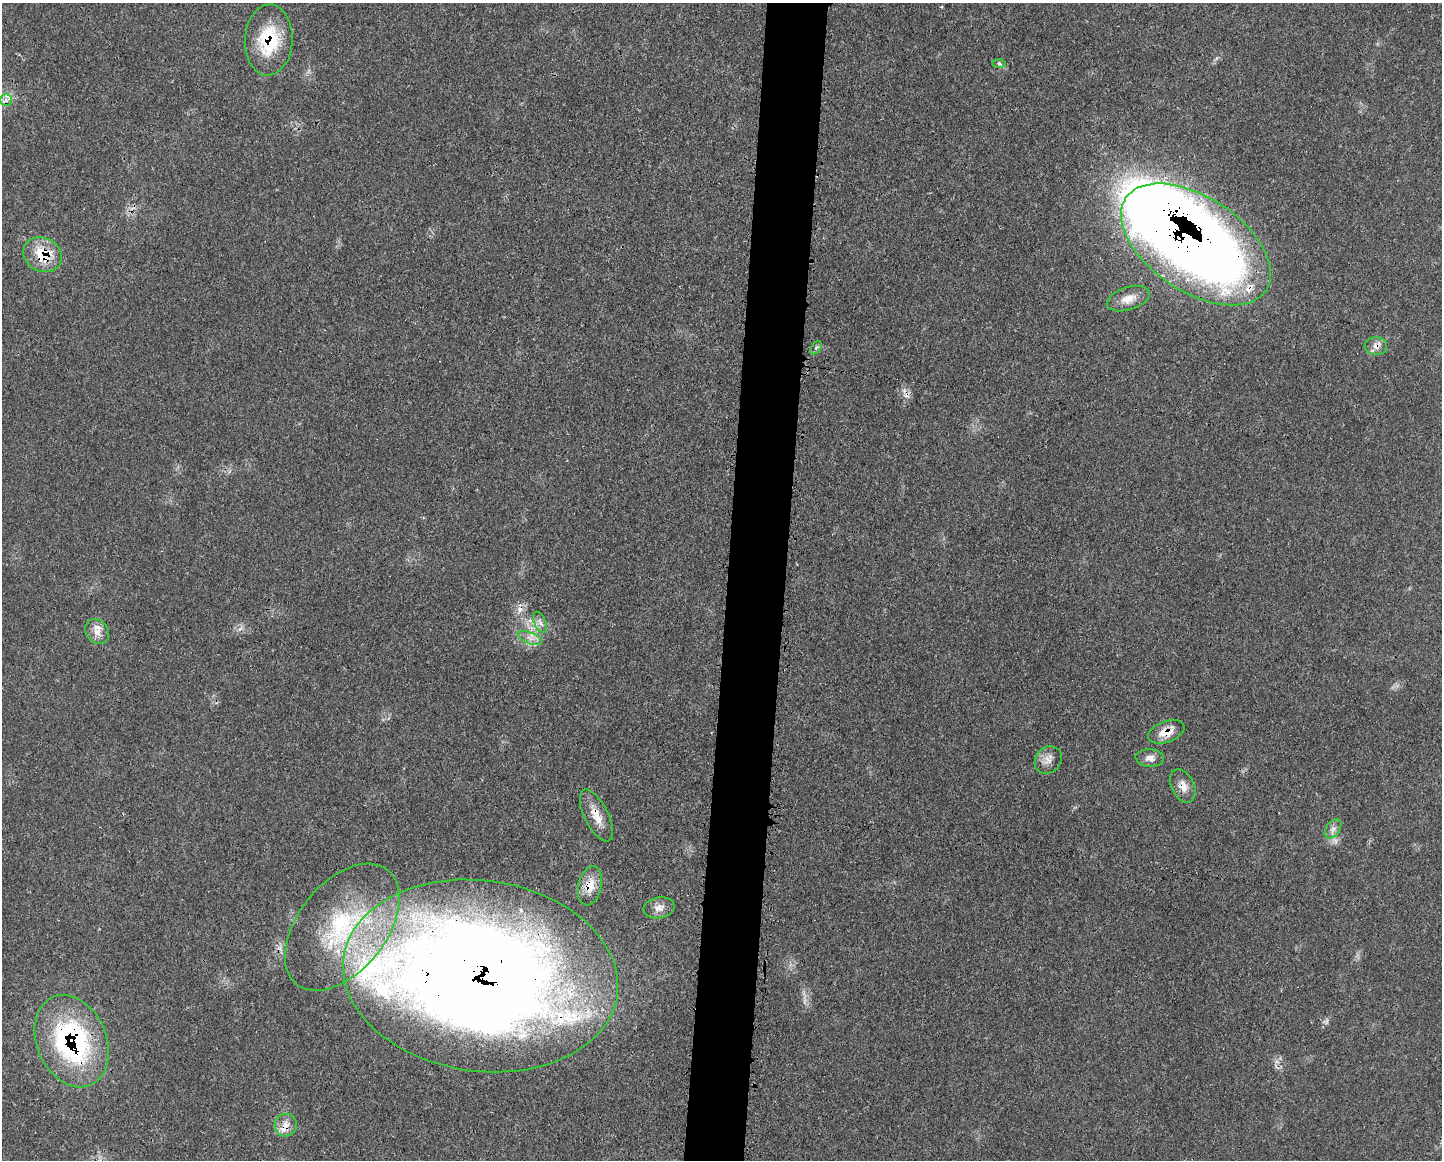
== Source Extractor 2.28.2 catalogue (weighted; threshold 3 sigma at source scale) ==
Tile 8 of 3 x 4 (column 2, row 3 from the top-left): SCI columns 1564-3003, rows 1160-2317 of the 4687 x 4654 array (HDU 1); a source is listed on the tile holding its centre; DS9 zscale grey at full resolution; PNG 1444 x 1162 px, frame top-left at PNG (2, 3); each listed source drawn as its Kron ellipse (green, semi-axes under 4 px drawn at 4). Shown black and unused: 4% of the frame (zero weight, under 3 of 4 exposures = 2% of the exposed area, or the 3 px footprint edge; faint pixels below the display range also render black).
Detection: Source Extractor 2.28.2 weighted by HDU 2 'WHT'; one run over the whole footprint, this tile lists its part. Background 0.0414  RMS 0.0027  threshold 0.0121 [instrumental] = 3 sigma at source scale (4.5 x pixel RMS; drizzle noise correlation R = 1.50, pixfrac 1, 0.05/0.05 arcsec/px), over >= 5 px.
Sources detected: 33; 1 inside a brighter object's white glare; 2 cosmic-ray / hot-pixel residue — neither listed nor drawn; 7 inside a brighter listed object's ellipse — not listed separately; the other 23 listed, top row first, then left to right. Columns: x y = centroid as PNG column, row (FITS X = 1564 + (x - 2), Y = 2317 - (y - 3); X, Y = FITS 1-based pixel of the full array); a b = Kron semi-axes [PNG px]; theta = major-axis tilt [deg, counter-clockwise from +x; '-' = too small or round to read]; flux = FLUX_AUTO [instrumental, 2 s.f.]
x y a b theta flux
269 40 36 24 87 16
999 64 7 4 -2 0.5
6 100 6 6 - 0.89
1196 244 84 47 -33 380
43 255 20 17 -26 8.5
1128 299 22 11 18 3.2
1376 346 11 9 -6 1.8
816 348 7 4 54 0.53
540 622 11 5 -65 1.2
97 632 13 11 -50 2.5
530 638 12 5 -22 1.6
1166 732 19 10 21 3.9
1150 758 14 8 -3 1.9
1048 760 15 12 47 2.4
1183 786 17 11 -63 2.6
596 815 28 12 -64 4.5
1333 829 11 7 54 1.3
590 886 20 11 77 4.3
659 908 16 10 11 2
342 927 73 44 51 42
480 976 138 95 -8 500
72 1041 48 35 -67 53
286 1125 11 11 - 2.7
Overlapping masked pixels (flux is a lower limit): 11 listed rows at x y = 269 40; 1196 244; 43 255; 1376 346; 1166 732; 1183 786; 596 815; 590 886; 480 976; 72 1041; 286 1125